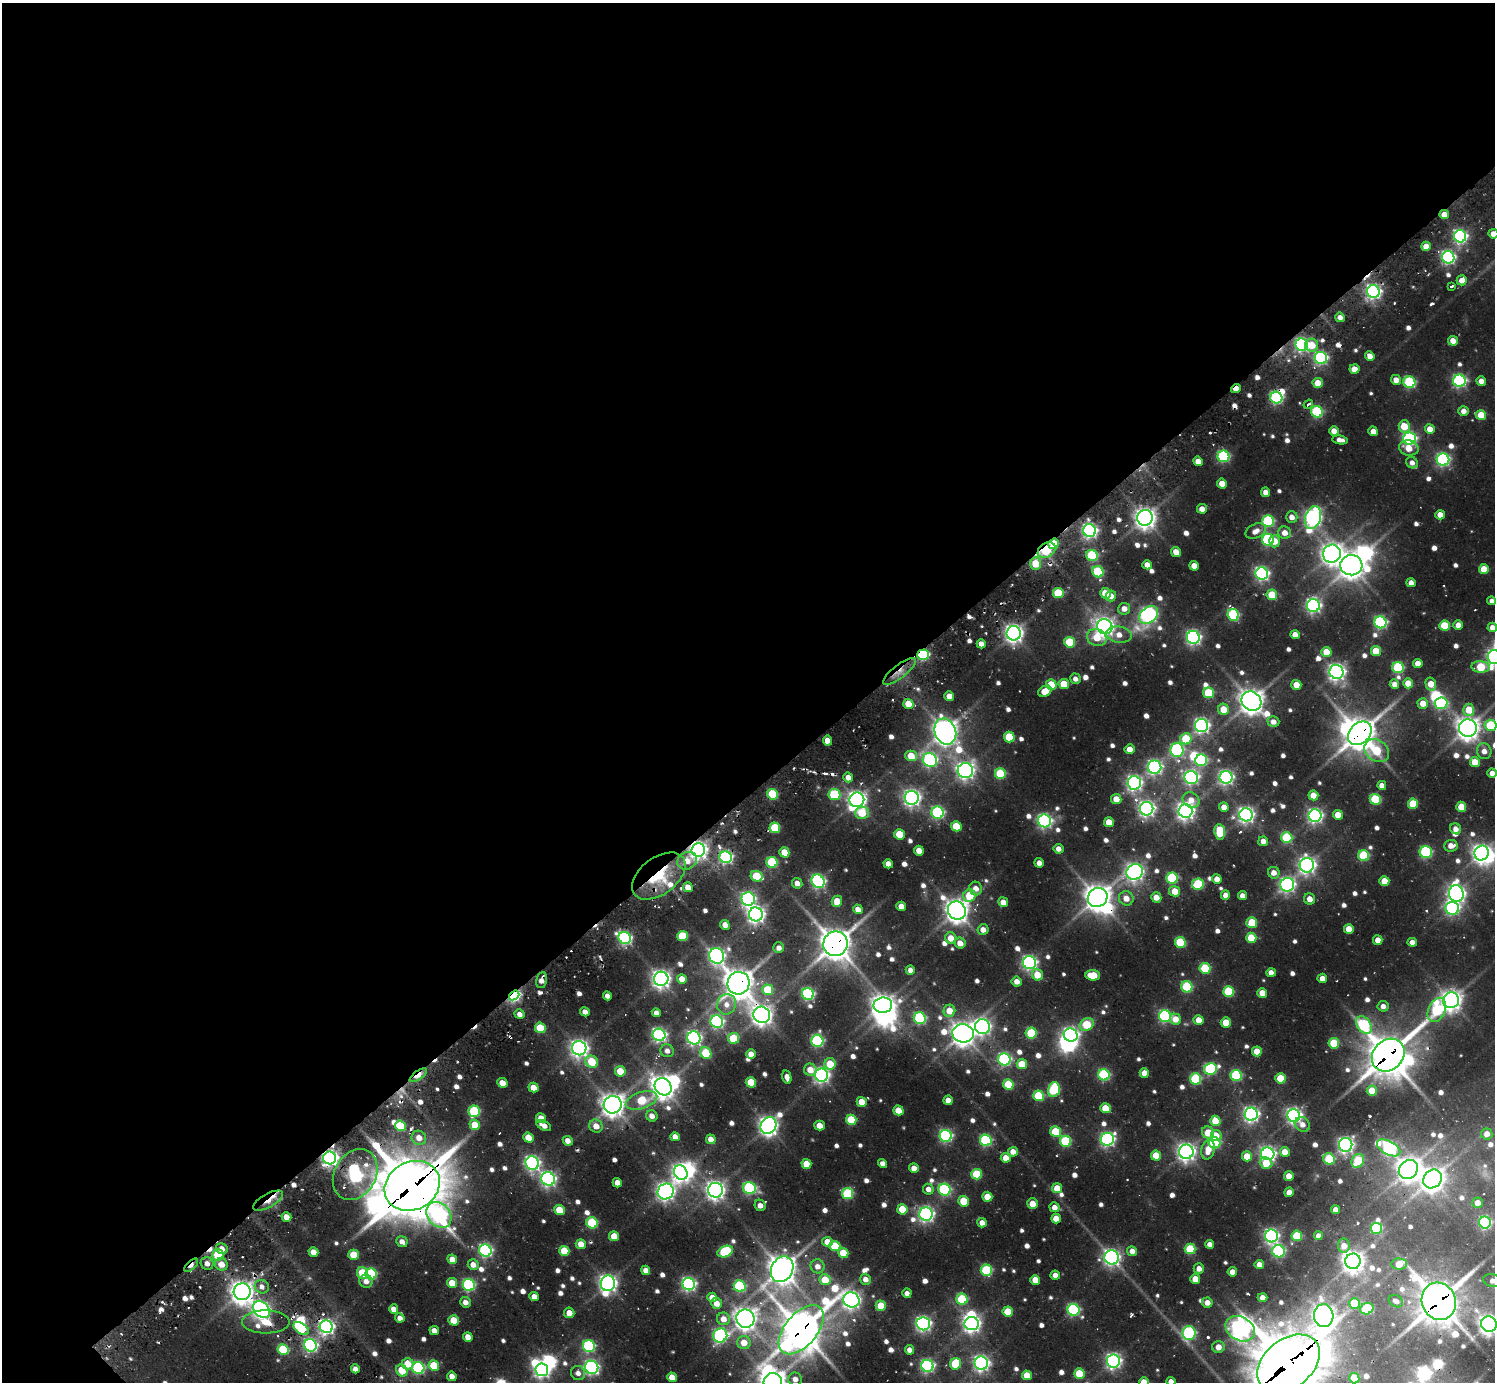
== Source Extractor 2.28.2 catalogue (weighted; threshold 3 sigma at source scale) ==
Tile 2 of 4 x 4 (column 2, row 1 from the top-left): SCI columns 1494-2986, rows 4472-5851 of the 6148 x 6134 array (HDU 1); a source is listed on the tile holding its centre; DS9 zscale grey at full resolution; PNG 1497 x 1384 px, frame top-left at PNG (2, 3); each listed source drawn as its Kron ellipse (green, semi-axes under 4 px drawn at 4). Shown black and unused: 57% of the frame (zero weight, under 2 of 3 exposures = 7% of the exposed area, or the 3 px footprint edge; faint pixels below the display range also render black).
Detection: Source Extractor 2.28.2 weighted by HDU 2 'WHT'; one run over the whole footprint, this tile lists its part. Background 0.136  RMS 0.011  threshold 0.0505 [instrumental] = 3 sigma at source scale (4.5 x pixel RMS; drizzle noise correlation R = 1.50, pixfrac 1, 0.05/0.05 arcsec/px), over >= 5 px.
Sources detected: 832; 5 too faint to see at this stretch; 19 inside a brighter object's white glare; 22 cosmic-ray / hot-pixel residue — neither listed nor drawn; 5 inside a brighter listed object's ellipse — not listed separately; of the other 781, all 500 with FLUX_AUTO >= 8.62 (the completeness limit of this list) listed and drawn (281 fainter detections not listed), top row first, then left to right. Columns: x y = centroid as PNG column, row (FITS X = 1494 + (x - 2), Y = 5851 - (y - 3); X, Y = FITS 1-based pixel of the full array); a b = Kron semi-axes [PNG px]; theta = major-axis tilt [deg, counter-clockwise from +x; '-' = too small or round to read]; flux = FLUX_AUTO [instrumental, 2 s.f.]
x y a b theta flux
1444 214 5 4 - 16
1493 234 5 5 - 12
1460 236 6 6 - 350
1426 246 5 4 - 17
1448 257 6 6 - 340
1462 280 5 5 - 16
1452 286 4 3 - 41
1373 292 6 6 - 460
1340 317 5 4 - 9.6
1453 341 5 5 - 15
1302 345 6 6 - 350
1312 345 6 6 - 29
1370 356 5 4 - 12
1321 358 6 6 - 280
1354 369 5 4 - 19
1396 380 5 5 - 13
1459 381 6 6 - 320
1481 381 5 4 - 11
1409 382 6 5 - 180
1318 383 5 5 - 30
1236 388 5 3 - 14
1276 398 6 5 - 260
1308 404 5 3 - 16
1463 411 5 5 - 10
1317 412 6 5 - 150
1481 415 5 5 - 36
1404 426 6 5 - 35
1430 429 5 5 - 15
1334 431 5 4 - 14
1373 431 5 4 - 14
1409 439 6 6 - 340
1340 440 7 4 -9 9.4
1409 448 10 7 -12 17
1223 456 6 5 - 190
1443 460 6 6 - 300
1198 461 5 4 - 14
1412 463 6 5 - 8.7
1222 484 5 5 - 20
1266 492 5 4 - 11
1202 509 5 4 - 14
1440 515 5 4 - 15
1292 517 6 5 - 12
1145 518 8 7 - 1100
1313 518 11 7 74 560
1268 521 6 6 - 170
1090 531 6 6 - 460
1256 531 10 7 26 12
1285 533 6 6 - 15
1268 540 6 5 - 190
1275 541 6 5 - 21
1054 544 5 5 - 45
1047 550 9 7 33 50
1176 552 5 4 - 16
1332 554 9 8 - 1000
1092 555 6 5 - 120
1036 564 6 5 - 49
1147 565 5 4 - 13
1351 565 11 10 - 1500
1194 566 5 4 - 18
1484 569 5 5 - 28
1098 572 6 5 - 100
1262 574 6 6 - 380
1411 583 4 4 - 9.2
1058 593 5 5 - 71
1105 593 5 5 - 33
1272 595 5 5 - 47
1111 596 5 5 - 12
1492 601 4 4 - 8.6
1313 606 6 6 - 430
1124 609 6 6 - 12
1149 615 10 7 39 490
1233 615 6 5 - 160
1380 622 6 6 - 260
1458 625 5 4 - 11
1445 626 5 5 - 53
1105 627 8 7 - 860
1492 627 5 5 - 11
1014 633 7 7 - 810
1119 635 13 8 -7 15
1295 635 5 4 - 14
1097 637 10 8 -22 29
1193 637 6 6 - 430
1070 642 5 5 - 74
981 644 4 4 - 13
1376 651 5 5 - 37
1326 652 5 5 - 28
923 655 6 5 - 160
1494 657 7 7 - 440
1418 663 5 4 - 17
1481 667 9 5 -4 60
1398 668 6 5 - 140
899 671 20 6 38 14
1336 672 7 7 - 660
1075 679 5 5 - 9.1
1408 683 5 5 - 24
1064 684 5 5 - 35
1394 684 5 4 - 11
1431 684 6 5 - 22
1051 685 5 5 - 47
1296 685 5 5 - 20
1045 691 7 5 31 25
1209 693 5 5 - 72
949 696 5 5 - 13
1251 701 10 9 - 1500
1423 703 5 5 - 19
1441 703 6 6 - 190
908 704 5 5 - 30
1224 709 5 5 - 26
1469 710 6 5 - 29
1273 722 6 5 - 9.7
1491 725 6 5 - 93
1202 726 6 6 - 450
1468 728 9 9 - 1200
945 731 13 10 -68 1500
1360 733 13 10 46 2400
1009 737 5 5 - 54
1186 739 6 5 - 58
827 741 5 4 - 17
1130 749 5 5 - 14
1177 750 7 6 - 240
1377 751 13 10 -37 64
1484 751 8 7 - 11
911 756 6 5 - 31
930 760 7 6 - 330
1201 760 6 6 - 150
1475 762 5 5 - 27
1155 767 6 6 - 400
965 771 8 7 - 690
1492 773 4 4 - 11
1000 774 5 5 - 90
848 777 5 4 - 13
1191 777 7 6 - 370
1226 777 6 6 - 400
1134 783 7 7 - 460
1382 785 4 4 - 11
773 794 5 5 - 93
834 794 6 5 - 110
1313 795 5 5 - 24
912 798 7 7 - 670
1116 799 5 5 - 20
1375 799 5 5 - 93
857 800 7 7 - 820
1191 800 9 7 -33 14
1413 804 5 5 - 55
1224 807 5 4 - 13
1461 807 5 5 - 32
1147 809 7 6 - 520
1185 811 7 7 - 730
862 813 7 6 - 44
938 813 6 6 - 230
1246 815 6 6 - 540
1338 815 5 5 - 22
1315 816 6 6 - 430
1044 821 6 6 - 380
1109 822 5 5 - 23
956 826 5 5 - 42
775 828 5 5 - 77
1456 829 6 5 - 10
1220 832 8 5 -83 64
899 834 5 5 - 41
1287 838 5 5 - 100
1263 841 5 4 - 11
1451 846 7 6 - 13
1058 849 5 5 - 11
698 850 7 6 - 740
919 851 5 4 - 19
784 852 5 5 - 28
1426 852 6 6 - 150
1482 853 7 7 - 780
1364 856 5 5 - 110
726 857 6 6 - 310
687 861 10 8 29 16
772 862 5 5 - 110
1039 863 5 4 - 10
888 864 5 4 - 13
1307 865 7 7 - 610
1135 872 8 7 - 700
1274 873 6 5 - 12
659 876 30 18 37 73
757 876 6 5 - 66
1172 878 5 5 - 120
1217 879 5 4 - 13
818 881 7 6 - 360
1384 881 5 5 - 22
797 883 5 5 - 8.9
1198 884 6 5 - 98
1287 885 7 7 - 440
688 887 5 4 - 16
976 889 7 6 - 13
1175 891 5 5 - 26
1456 894 8 7 - 650
1225 895 4 4 - 11
969 896 6 6 - 43
1242 896 4 4 - 11
1098 897 10 9 - 1600
1156 897 5 5 - 17
1126 898 7 7 - 16
748 899 7 6 - 360
1310 899 5 5 - 13
837 901 5 5 - 23
1003 902 5 4 - 14
901 906 5 4 - 16
1452 908 7 6 - 330
858 909 5 4 - 14
957 911 9 8 - 1400
756 914 7 7 - 680
1252 922 5 5 - 52
725 925 5 4 - 11
1349 929 5 5 - 24
983 930 5 5 - 12
682 936 5 5 - 72
625 938 6 5 - 320
951 938 6 5 - 22
1251 938 5 5 - 50
1378 940 5 4 - 16
1180 942 5 5 - 83
1412 942 4 4 - 9.3
960 943 5 5 - 16
835 944 12 12 - 2400
779 948 5 5 - 8.8
717 956 8 7 - 490
1030 963 6 6 - 400
1205 968 5 5 - 84
910 970 5 4 - 9.6
1271 973 4 4 - 12
1037 975 6 5 - 30
1093 975 7 5 -6 44
1322 978 4 4 - 13
661 979 7 7 - 850
682 979 5 4 - 19
542 980 8 5 77 11
1017 981 5 5 - 13
738 983 11 11 - 2200
1187 987 5 5 - 110
768 990 5 5 - 65
1228 992 5 5 - 94
1262 993 5 4 - 20
808 994 6 6 - 240
514 995 5 4 - 320
607 996 4 4 - 9.1
1451 1000 8 7 - 1000
727 1004 10 9 - 12
883 1005 9 7 8 1100
1383 1006 5 5 - 8.9
1437 1010 13 8 65 140
949 1011 6 5 - 26
585 1012 5 4 - 12
656 1013 4 4 - 9.7
519 1014 5 4 - 9
762 1015 8 8 - 1100
1165 1016 6 6 - 230
920 1018 6 6 - 180
1175 1019 6 5 - 21
1199 1020 5 5 - 18
717 1022 6 6 - 310
1226 1022 5 5 - 31
1087 1025 7 6 - 69
1364 1025 10 6 -55 140
982 1027 7 7 - 520
540 1028 5 5 - 54
963 1033 11 9 -7 1400
1031 1033 5 5 - 82
659 1035 6 6 - 410
1071 1035 7 6 - 500
694 1038 7 6 - 400
734 1038 5 5 - 66
817 1041 6 6 - 220
1334 1043 5 5 - 66
579 1048 7 7 - 740
667 1051 7 6 - 9.2
1257 1051 5 5 - 26
706 1053 6 5 - 63
751 1054 5 4 - 14
1388 1055 18 15 45 3600
1004 1059 6 6 - 260
592 1062 6 5 - 50
830 1064 6 5 - 38
1022 1064 5 5 - 41
1210 1069 6 6 - 160
810 1070 6 6 - 19
620 1071 5 5 - 39
1144 1073 5 4 - 17
418 1075 10 4 36 37
822 1075 6 6 - 500
1104 1075 6 5 - 170
1236 1075 5 5 - 140
787 1077 7 4 -76 10
1280 1078 5 5 - 46
1196 1079 5 5 - 120
751 1082 5 5 - 51
502 1083 5 5 - 21
1008 1085 5 5 - 71
663 1087 9 8 - 1300
534 1088 5 4 - 21
1054 1090 7 5 75 120
1372 1091 5 5 - 34
1039 1096 5 5 - 84
641 1100 16 8 18 48
948 1100 5 4 - 14
862 1102 5 5 - 24
613 1105 9 8 - 1300
1105 1108 5 5 - 40
898 1110 5 5 - 29
474 1111 6 5 - 110
1251 1114 6 6 - 480
652 1116 6 5 - 11
1294 1116 6 6 - 490
541 1118 5 5 - 18
851 1120 5 5 - 68
1215 1121 5 5 - 34
1302 1124 8 6 -37 9.7
475 1125 5 5 - 29
544 1125 8 4 -28 12
768 1125 9 7 48 860
400 1126 5 5 - 85
596 1126 7 6 - 16
820 1126 5 5 - 21
1056 1132 5 5 - 68
1208 1132 6 6 - 31
1487 1134 5 5 - 12
1216 1135 5 5 - 15
946 1136 6 6 - 270
675 1137 5 4 - 12
419 1138 7 7 - 15
528 1138 5 5 - 26
711 1139 5 4 - 14
1107 1139 6 6 - 370
986 1140 6 5 - 180
568 1141 5 4 - 12
1066 1141 5 5 - 130
1214 1143 6 5 - 130
1346 1145 7 6 - 510
1389 1148 13 6 -29 320
1208 1150 10 6 77 21
1013 1152 5 5 - 14
1186 1152 7 7 - 770
1285 1152 5 5 - 20
1268 1154 6 6 - 490
1156 1156 5 5 - 38
1247 1156 5 5 - 32
330 1158 6 6 - 610
1006 1158 5 5 - 19
1329 1159 6 5 - 92
1358 1161 7 6 - 74
532 1163 7 6 - 430
883 1163 5 4 - 9.9
1266 1163 6 5 - 25
806 1164 5 5 - 28
914 1168 5 4 - 13
1408 1170 10 9 - 1300
681 1173 7 6 - 640
977 1174 5 5 - 67
355 1175 26 21 60 380
1289 1176 5 5 - 15
548 1179 7 6 - 470
1432 1179 10 8 44 1200
617 1183 5 4 - 15
412 1186 28 24 28 6700
749 1188 6 5 - 200
1057 1188 5 5 - 26
928 1189 5 5 - 11
716 1190 7 7 - 820
944 1190 6 6 - 200
666 1192 8 7 - 710
1289 1192 5 4 - 13
848 1194 5 5 - 120
987 1197 5 5 - 26
268 1201 17 6 29 20
964 1201 5 5 - 49
1477 1203 5 5 - 14
1033 1204 5 5 - 22
760 1205 6 5 - 10
1054 1207 5 5 - 11
902 1209 5 5 - 46
559 1210 5 5 - 42
1335 1210 4 4 - 12
926 1214 7 6 - 460
439 1215 14 11 -48 480
286 1217 5 4 - 15
1056 1218 5 4 - 23
592 1223 6 5 - 110
982 1223 5 4 - 12
1485 1223 6 6 - 230
1376 1228 5 5 - 130
614 1236 5 5 - 29
1271 1236 6 6 - 440
1297 1236 5 5 - 67
1318 1236 4 4 - 9.4
402 1242 6 5 - 10
827 1242 5 5 - 17
581 1244 5 4 - 19
1210 1244 4 4 - 10
835 1246 5 5 - 54
1344 1246 7 6 - 14
222 1249 6 5 - 13
1190 1249 5 5 - 67
485 1250 6 6 - 320
564 1251 5 5 - 48
1132 1251 5 5 - 12
1278 1251 6 6 - 210
313 1252 5 4 - 15
725 1252 8 5 21 120
843 1253 5 5 - 35
218 1255 6 5 - 64
354 1255 5 5 - 42
1112 1257 7 7 - 560
452 1259 5 4 - 17
1353 1261 8 7 - 1100
207 1263 6 6 - 12
221 1264 6 6 - 17
1259 1264 4 4 - 13
1399 1264 7 5 -1 27
191 1265 8 4 44 20
473 1265 5 5 - 13
817 1266 7 7 - 11
782 1269 13 10 65 1900
1199 1269 5 5 - 12
646 1270 5 4 - 11
986 1270 6 5 - 130
1232 1272 5 4 - 12
363 1273 6 5 - 64
371 1274 6 5 - 130
1055 1275 4 4 - 11
865 1279 5 5 - 10
1195 1279 5 5 - 23
825 1280 5 5 - 36
1035 1280 5 4 - 25
366 1281 6 6 - 9.5
1492 1281 9 6 -15 9.4
452 1283 5 5 - 26
608 1283 8 7 - 750
689 1284 6 6 - 380
469 1285 6 6 - 230
740 1286 6 5 - 150
262 1287 7 6 - 9.6
242 1292 8 8 - 1400
907 1293 4 4 - 9.7
534 1297 5 4 - 14
712 1297 5 4 - 16
1262 1297 5 4 - 11
962 1299 5 5 - 97
851 1300 8 7 - 720
1396 1301 8 5 -30 8.6
1439 1301 19 17 -67 3600
465 1302 5 5 - 10
1207 1302 5 5 - 12
717 1303 5 5 - 15
1354 1303 5 5 - 44
881 1306 5 5 - 38
394 1309 5 4 - 13
1367 1309 6 5 - 88
262 1310 10 7 -45 550
1073 1310 6 6 - 210
1008 1312 5 5 - 43
569 1313 5 5 - 14
1324 1316 11 10 - 1000
400 1318 5 4 - 9.5
723 1319 6 6 - 15
745 1319 9 9 - 1300
454 1320 5 5 - 37
266 1322 24 11 0 42
923 1324 7 6 - 470
972 1324 7 6 - 690
1489 1324 8 7 - 1000
326 1327 6 6 - 520
301 1328 9 5 -34 89
1240 1329 15 11 -28 900
801 1330 29 16 50 3600
434 1331 5 4 - 12
1189 1333 7 6 - 260
720 1335 7 7 - 290
468 1337 5 4 - 14
744 1343 7 6 - 21
310 1345 6 6 - 330
589 1346 6 6 - 190
1218 1347 6 6 - 16
283 1350 5 5 - 87
909 1350 4 4 - 11
1113 1361 6 6 - 490
981 1363 7 6 - 500
1288 1363 35 24 38 7900
408 1364 6 5 - 29
955 1364 6 5 - 67
434 1366 5 5 - 53
927 1366 6 6 - 320
592 1367 7 6 - 380
418 1368 6 6 - 220
355 1369 4 4 - 11
402 1370 6 5 - 34
542 1370 6 6 - 500
578 1373 7 7 - 9.6
1079 1373 5 5 - 49
1027 1375 5 5 - 27
452 1376 5 4 - 12
672 1377 5 4 - 21
1354 1378 5 5 - 42
795 1379 7 6 - 12
773 1382 9 9 - 1400
1144 1382 5 5 - 22
1171 1382 4 4 - 11
Overlapping masked pixels (flux is a lower limit): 33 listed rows (the first 20) at x y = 1444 214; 1302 345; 1236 388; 1317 412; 1054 544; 1047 550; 1036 564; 923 655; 899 671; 1360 733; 698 850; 659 876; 1098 897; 756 914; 835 944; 717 956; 738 983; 514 995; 762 1015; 1388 1055
Isophote crosses this tile's border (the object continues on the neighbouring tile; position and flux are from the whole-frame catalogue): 12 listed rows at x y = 1493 234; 1492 627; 1494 657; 1491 725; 1492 773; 1482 853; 1492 1281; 1489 1324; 1288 1363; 773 1382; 1144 1382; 1171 1382